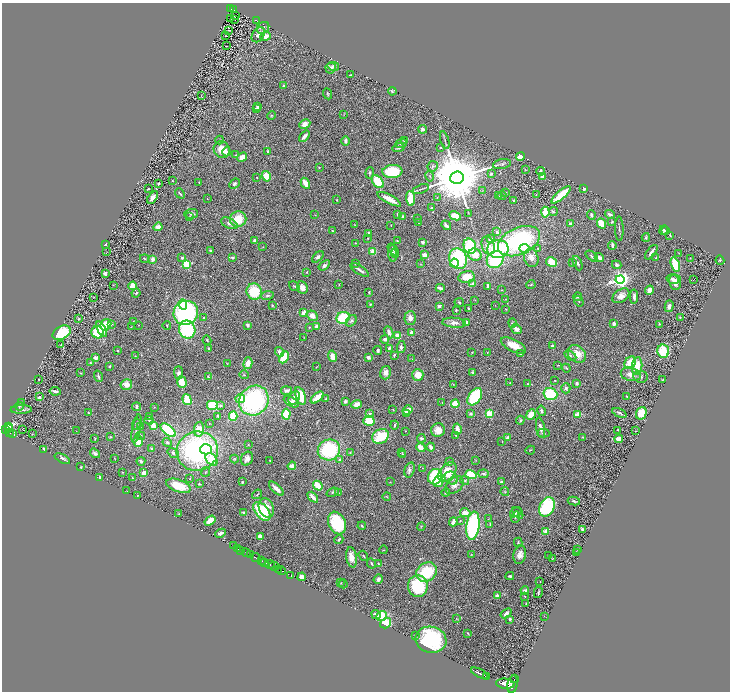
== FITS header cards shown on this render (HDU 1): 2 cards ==
NAXIS1  =                 1456
NAXIS2  =                 1379

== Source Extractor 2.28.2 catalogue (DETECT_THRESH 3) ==
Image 1456 x 1379 px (HDU 1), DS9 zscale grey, zoomed out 1/2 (1 PNG px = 2 x 2 image px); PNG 732 x 694 px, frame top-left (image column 1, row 1378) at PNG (2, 3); each listed source drawn as its Kron ellipse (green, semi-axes under 4 px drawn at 4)
Background 0.772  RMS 0.046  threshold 0.137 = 3 sigma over >= 5 px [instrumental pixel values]
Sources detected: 520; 27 cannot appear on this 1/2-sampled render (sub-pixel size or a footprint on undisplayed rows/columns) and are neither listed nor drawn; the other 493 listed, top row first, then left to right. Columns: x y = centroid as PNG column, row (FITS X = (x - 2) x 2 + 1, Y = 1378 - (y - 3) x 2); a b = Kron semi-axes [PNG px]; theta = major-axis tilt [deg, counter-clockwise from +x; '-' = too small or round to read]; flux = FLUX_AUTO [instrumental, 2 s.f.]
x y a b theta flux
231 9 2 2 - 47
233 10 2 1 - 22
235 16 2 1 - 15
230 19 2 1 - 5.9
235 20 2 1 - 2.4
256 20 4 1 - 100
263 28 7 5 36 23
229 30 2 1 - 2.8
258 35 8 5 55 44
225 36 2 1 - 3.7
265 36 5 3 - 89
226 46 2 1 - 2.7
333 66 6 4 -13 19
331 68 5 5 - 23
350 75 2 2 - 6.3
283 85 3 2 - 8.4
392 91 4 3 - 10
328 94 6 3 -67 10
201 96 3 1 - 2.6
257 107 3 2 - 10
256 108 3 2 - 9.2
271 115 4 3 - 7.4
344 115 2 2 - 3
305 124 6 4 29 56
423 129 4 3 - 24
304 136 6 3 49 38
220 140 4 2 - 6.2
445 140 9 3 -74 17
346 141 5 3 - 27
404 141 3 3 - 9.8
401 144 6 3 20 15
441 147 3 2 - 6.7
399 148 6 3 13 24
222 149 9 7 -57 130
267 151 3 2 - 10
227 152 4 4 - 35
235 155 3 2 - 5.1
520 156 4 3 - 140
242 157 5 4 - 66
502 164 9 5 10 22
433 166 5 5 - 17
319 167 2 2 - 6.1
525 170 3 2 - 3.9
392 171 10 6 4 470
541 171 4 3 - 21
370 173 6 3 85 14
491 174 3 3 - 18
266 176 5 4 - 200
430 176 5 3 - 10
542 176 4 3 - 42
257 178 2 1 - 6.1
457 178 6 6 - 100000
172 181 2 2 - 9.8
199 182 2 2 - 5.1
378 182 7 5 -51 290
305 183 6 3 -61 130
158 184 3 3 - 9.4
234 184 6 3 42 16
148 189 2 1 - 7.7
421 189 8 2 19 12
584 189 3 3 - 15
482 191 3 2 - 4.6
180 193 5 2 - 10
506 193 3 2 - 5.4
536 195 3 2 - 5.3
561 195 12 3 41 330
499 196 2 1 - 2.4
502 196 4 3 - 9.3
153 197 7 3 56 43
437 197 2 2 - 3.2
410 198 7 4 -86 180
207 199 2 2 - 4.3
389 199 13 4 -28 100
337 200 3 2 - 5.2
514 200 3 3 - 11
431 208 3 3 - 6.5
545 212 5 3 - 170
553 212 4 3 - 9.7
468 213 3 2 - 4.6
191 214 7 4 2 21
398 214 3 3 - 20
610 214 5 2 - 31
315 215 2 2 - 4.1
591 215 5 3 - 25
190 216 3 2 - 4.9
403 216 3 3 - 15
455 216 6 4 -26 130
417 218 2 2 - 2.9
238 219 8 7 - 200
418 222 2 2 - 3.4
612 222 3 3 - 7.7
229 223 9 5 -27 38
354 224 3 2 - 2.8
570 224 3 2 - 25
602 224 5 4 - 170
391 225 3 1 - 3.2
446 225 5 2 - 32
158 227 4 4 - 57
619 229 12 2 -88 14
664 230 5 3 - 19
332 231 3 2 - 11
666 231 2 1 - 3.9
497 232 3 2 - 31
368 233 3 3 - 19
670 236 2 2 - 4.3
646 237 4 3 - 14
368 238 2 2 - 5.1
490 239 3 3 - 58
255 240 3 3 - 21
397 241 3 2 - 5.7
519 241 22 13 24 1300
423 242 3 3 - 33
356 243 3 3 - 5.7
105 245 2 2 - 14
488 245 9 6 -72 86
612 245 4 2 - 35
470 246 8 6 -69 580
263 247 2 2 - 2.6
525 248 5 4 - 76
537 248 2 2 - 4.6
393 249 7 2 -51 18
498 249 11 9 7 530
210 250 3 2 - 10
106 252 3 2 - 4.4
373 252 4 4 - 110
651 252 8 2 52 27
392 253 8 3 -85 30
679 253 2 2 - 3.4
395 254 4 3 - 14
425 255 4 3 - 55
475 255 6 6 - 130
592 256 7 3 -39 14
232 257 4 3 - 15
318 257 7 4 42 25
599 257 5 2 - 60
144 258 4 2 - 5.9
182 258 4 3 - 18
531 258 9 7 -70 56
656 258 2 2 - 8.3
690 258 2 1 - 3.7
153 259 3 3 - 42
458 259 10 8 -68 730
495 260 9 8 - 610
720 260 4 3 - 8.4
552 262 6 4 -31 200
454 263 4 4 - 85
573 263 3 2 - 17
578 263 7 3 -66 20
187 264 3 3 - 650
356 264 4 2 - 7.3
420 264 3 2 - 3.7
675 264 7 4 -71 290
324 265 6 4 37 25
617 265 5 4 - 25
360 270 10 2 -33 33
307 272 3 3 - 7.9
105 273 3 3 - 38
466 277 8 6 12 190
620 279 4 4 - 4200
673 279 6 4 -17 34
694 279 2 1 - 47
675 282 8 6 -84 63
339 284 2 1 - 4.4
473 284 4 3 - 31
531 284 5 3 - 9.9
113 285 3 2 - 3.1
133 286 4 4 - 100
294 286 6 2 -34 8.2
488 286 4 2 - 23
302 288 6 5 - 52
440 288 4 2 - 45
502 290 2 2 - 4.3
649 290 4 3 - 77
254 292 8 7 - 340
369 292 4 2 - 6.9
136 293 4 3 - 8.3
268 295 6 4 7 18
621 296 9 6 34 58
94 297 3 2 - 3.5
578 297 4 4 - 14
634 297 7 3 87 35
506 299 3 2 - 4
475 300 2 2 - 2.9
579 301 5 2 - 5.4
459 302 5 3 - 10
183 304 5 4 - 130
370 304 3 3 - 7.2
272 305 2 2 - 8.7
439 306 3 3 - 30
495 306 2 1 - 2.6
669 306 6 3 75 38
468 308 3 2 - 14
506 309 3 2 - 5.2
456 310 3 3 - 8.8
186 313 12 12 - 1200
304 313 4 3 - 88
312 316 6 5 - 67
680 317 3 3 - 5.9
203 318 2 2 - 7.8
343 318 7 5 25 370
410 318 7 5 88 57
79 319 2 2 - 6.4
134 321 3 2 - 4
351 321 6 4 52 23
466 322 3 2 - 23
454 323 12 5 -5 42
512 323 5 3 - 10
111 324 3 3 - 9.5
614 324 3 3 - 25
659 324 3 3 - 9
106 325 6 5 - 150
138 325 2 1 - 3.1
247 325 4 3 - 20
167 326 4 2 - 7.9
317 326 3 3 - 45
131 327 2 1 - 3.2
309 327 3 2 - 5.9
102 329 8 4 -61 98
516 329 6 4 -38 52
187 330 9 8 - 720
97 332 6 6 - 360
389 332 6 3 -65 41
62 333 9 6 29 420
411 333 3 3 - 72
397 336 2 2 - 260
304 337 3 2 - 3.6
385 339 4 4 - 24
207 340 5 3 - 10
61 345 3 2 - 6.3
513 345 14 6 -26 150
552 346 3 3 - 28
401 347 6 4 81 28
389 348 4 3 - 19
209 349 3 3 - 8.9
117 350 2 2 - 7
378 350 4 3 - 17
663 351 6 6 - 300
279 352 5 4 - 35
472 352 2 2 - 5.4
487 352 4 2 - 6.7
520 354 4 3 - 15
577 354 10 8 -41 140
394 355 3 2 - 16
570 355 7 4 -32 19
135 356 3 2 - 5.9
332 356 6 3 -76 69
284 357 6 3 63 300
368 357 3 3 - 33
95 358 4 4 - 35
412 359 3 2 - 4.4
630 362 6 5 - 180
91 363 3 3 - 9
227 363 3 2 - 4
248 363 6 4 75 77
558 365 4 2 - 6.8
110 366 3 2 - 9.9
637 366 9 5 84 200
316 367 4 2 - 4.1
566 368 4 3 - 9.7
473 372 2 2 - 10
80 373 4 3 - 7
179 373 6 4 -89 28
385 373 7 5 74 52
631 374 10 6 -13 73
244 375 4 3 - 7.5
418 375 6 5 - 120
98 376 6 2 -73 14
208 377 4 3 - 9.1
641 377 7 6 - 29
39 380 3 2 - 6.1
555 380 2 1 - 3.7
662 380 2 2 - 6.9
182 382 6 4 -71 120
510 383 3 2 - 4.3
577 383 3 3 - 21
453 384 3 2 - 3.9
527 384 3 2 - 7.5
126 385 6 5 - 77
566 388 5 4 - 23
55 391 5 2 - 29
286 391 5 3 - 31
550 394 7 6 - 450
300 396 9 5 -71 320
39 397 2 2 - 65
317 397 7 3 40 180
475 397 9 6 57 570
627 397 3 2 - 5.5
240 398 5 3 - 160
294 398 7 5 55 69
326 399 3 3 - 6.3
187 400 6 4 -72 250
254 401 15 14 - 1300
345 401 4 3 - 20
22 402 3 2 - 4.8
291 402 8 4 -28 38
442 403 3 2 - 4.3
357 404 5 4 - 76
455 404 4 4 - 160
213 405 6 5 - 300
221 405 4 4 - 20
19 406 4 3 - 12
136 407 4 2 - 24
154 407 3 2 - 3.6
21 410 11 2 2 26
393 410 3 2 - 4.5
407 410 5 3 - 110
541 411 5 4 - 18
88 412 3 2 - 5.3
619 413 7 3 -25 20
641 413 6 5 - 180
286 414 5 4 - 230
370 414 2 2 - 31
406 414 3 3 - 19
471 414 2 2 - 80
489 414 3 3 - 460
531 414 5 4 - 110
578 414 4 3 - 110
218 416 3 2 - 11
233 416 5 4 - 220
149 417 3 2 - 4.5
149 420 4 4 - 13
520 420 4 3 - 15
369 421 6 5 - 180
136 424 5 3 - 11
209 424 2 1 - 2.7
394 425 4 2 - 12
9 426 4 3 - 3000
141 426 3 2 - 6
153 426 4 3 - 130
8 428 3 2 - 440
136 428 14 3 79 34
540 428 10 3 -80 43
6 429 3 2 - 620
23 429 3 1 - 6
199 429 7 5 81 190
457 429 5 3 - 55
168 430 9 4 -40 630
438 430 7 6 - 86
618 430 3 2 - 5.6
76 431 2 1 - 1.9
405 431 2 2 - 2.9
636 431 3 1 - 3.3
10 432 4 2 - 360
543 433 6 4 3 18
12 434 3 2 - 330
32 434 3 2 - 3.1
140 436 4 4 - 14
380 436 8 7 - 370
456 436 3 2 - 7.3
111 437 4 3 - 7.1
583 437 3 2 - 7.8
421 438 4 3 - 17
508 438 4 2 - 61
95 439 3 2 - 7.2
619 439 4 3 - 83
138 441 6 4 -86 140
502 441 2 1 - 3.8
167 442 4 4 - 18
248 445 3 3 - 7.8
431 447 4 3 - 38
421 448 5 3 - 160
44 449 2 2 - 34
151 449 3 2 - 14
206 449 6 5 - 110
329 450 11 10 - 710
530 450 5 2 - 5.1
197 451 21 19 19 1700
402 452 3 2 - 4.1
95 453 5 4 - 34
173 453 6 4 -35 30
350 453 4 3 - 7.3
402 455 4 3 - 9.6
114 458 3 2 - 5.3
62 459 8 3 -28 23
212 459 7 5 -52 230
234 459 4 3 - 7.9
247 459 7 6 - 54
339 460 2 2 - 43
476 460 3 2 - 4.1
141 461 4 3 - 16
270 461 4 2 - 8.4
450 462 3 2 - 10
292 466 4 4 - 57
81 467 3 2 - 4.4
422 468 2 1 - 2.3
409 470 8 5 74 27
122 472 2 2 - 4.6
206 472 5 3 - 8.3
447 472 11 7 50 230
144 473 3 3 - 59
483 474 5 3 - 19
471 475 6 4 -16 230
100 477 3 2 - 12
435 477 8 7 - 520
132 478 3 2 - 7.5
451 478 7 6 - 42
190 479 2 2 - 3.7
465 480 5 3 - 9.9
242 482 3 3 - 11
390 482 3 2 - 2.7
438 482 6 5 - 84
501 482 3 3 - 14
199 484 2 2 - 7
454 485 10 7 43 52
178 486 13 6 -19 180
318 486 5 3 - 190
276 489 9 3 -43 66
127 491 2 1 - 2.2
333 492 6 3 22 12
505 492 4 3 - 9.2
338 493 4 2 - 5.1
446 493 4 3 - 13
257 494 5 2 - 8.5
138 495 3 2 - 6.2
313 497 6 3 -46 71
387 497 4 3 - 6.5
574 501 6 3 -9 15
547 507 10 7 64 710
266 508 10 7 -67 110
262 511 11 6 -51 480
243 512 2 2 - 25
516 512 6 4 34 19
465 513 5 4 - 77
518 513 7 3 -50 15
179 514 3 2 - 5.9
515 517 6 3 71 12
488 519 3 2 - 3.4
210 521 6 4 37 84
460 521 3 3 - 7.5
453 522 4 3 - 62
337 523 12 8 -66 490
490 524 3 2 - 6.1
362 526 4 2 - 8.7
421 526 4 3 - 9.5
473 526 14 6 82 1000
582 529 3 3 - 18
546 531 4 3 - 41
220 533 5 3 - 22
260 537 4 3 - 60
339 539 4 2 - 13
518 542 5 3 - 9.4
233 546 2 1 - 46
237 548 2 1 - 220
578 549 3 2 - 5
241 550 3 1 - 340
383 550 4 2 - 6.3
576 552 3 3 - 8
246 553 4 1 - 1000
250 555 3 2 - 350
471 555 2 2 - 3.7
520 555 9 6 76 61
363 556 5 2 - 6.5
548 556 2 2 - 5.6
351 557 10 5 -80 84
256 558 5 2 - 2200
553 559 3 2 - 3.8
262 560 4 2 - 420
265 562 2 1 - 230
371 563 5 3 - 14
270 564 5 2 - 1000
378 564 4 4 - 9.6
274 566 5 3 - 590
278 569 2 1 - 430
281 571 5 2 - 1000
426 572 11 9 33 410
291 576 3 2 - 99
510 576 4 3 - 15
302 577 4 4 - 48
378 579 5 3 - 28
540 582 2 1 - 3.3
341 583 3 2 - 5.6
343 584 4 2 - 6.5
418 586 11 10 - 480
525 590 4 3 - 26
538 592 6 2 77 11
497 596 3 3 - 44
525 596 2 2 - 5.6
526 603 2 2 - 5.3
506 613 6 3 36 31
376 615 5 3 - 33
381 616 5 4 - 250
544 616 2 1 - 3
456 618 3 2 - 3.9
510 619 3 3 - 17
386 623 6 4 36 220
467 633 3 2 - 5.3
415 636 4 3 - 7.4
431 640 15 13 -11 860
479 673 9 2 -26 2700
487 677 3 2 - 450
514 679 4 1 - 670
505 684 9 5 -5 7900
512 684 9 5 77 7100
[27 sub-pixel or undisplayed-footprint detections neither listed nor drawn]